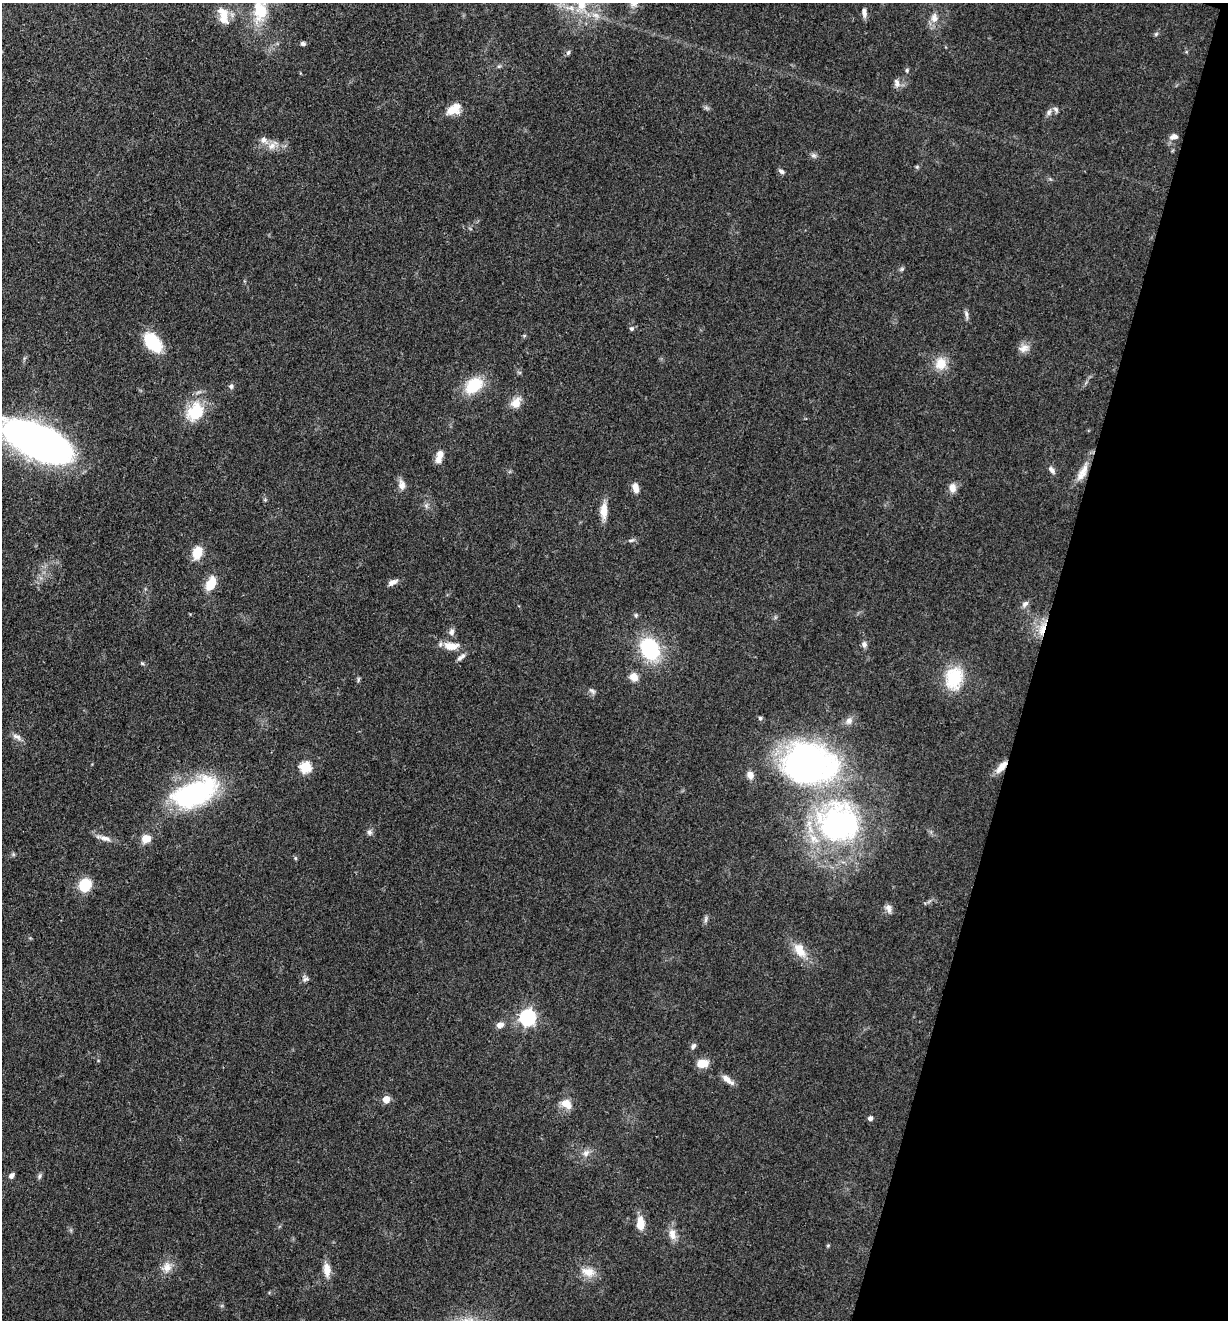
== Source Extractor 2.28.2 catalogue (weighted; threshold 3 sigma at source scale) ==
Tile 8 of 4 x 4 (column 4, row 2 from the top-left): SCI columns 3937-5162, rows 2638-3955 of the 5294 x 5274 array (HDU 1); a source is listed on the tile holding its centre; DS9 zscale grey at full resolution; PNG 1230 x 1322 px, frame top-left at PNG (2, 3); no overlay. Shown black and unused: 16% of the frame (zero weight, under 3 of 4 exposures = <1% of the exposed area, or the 3 px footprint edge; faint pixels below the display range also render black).
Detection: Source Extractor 2.28.2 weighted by HDU 2 'WHT'; one run over the whole footprint, this tile lists its part. Background 0.0742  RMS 0.0056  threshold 0.025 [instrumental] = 3 sigma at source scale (4.5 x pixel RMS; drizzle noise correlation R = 1.50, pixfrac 1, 0.05/0.05 arcsec/px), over >= 5 px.
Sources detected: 88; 3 inside a brighter listed object's ellipse — not listed separately; the other 85 listed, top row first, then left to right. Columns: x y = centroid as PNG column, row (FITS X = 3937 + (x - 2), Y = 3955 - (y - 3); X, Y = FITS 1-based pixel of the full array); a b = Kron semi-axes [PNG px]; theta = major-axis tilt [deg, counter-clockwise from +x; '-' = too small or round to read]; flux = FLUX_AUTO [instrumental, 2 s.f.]
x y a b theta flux
582 4 16 12 83 9.6
260 11 21 12 86 24
864 12 12 5 -81 2.4
223 16 23 11 -75 8.8
934 18 14 9 -85 4.6
1156 34 7 4 45 0.87
303 43 6 5 - 1.3
907 70 6 4 -84 0.85
897 83 13 8 -78 2.7
454 109 17 11 33 8.5
1056 109 9 5 -46 1.5
1049 112 10 5 68 1.9
1174 137 10 7 8 2.7
264 140 10 9 - 3.1
272 146 12 9 40 4.1
781 171 9 5 -29 1.6
966 314 12 5 -78 1.8
632 328 6 5 - 1.2
153 342 20 12 -52 26
1024 348 16 10 16 4.1
941 363 13 12 - 9.9
474 385 21 14 37 19
231 386 7 6 - 1.4
516 403 13 10 47 6.3
195 412 20 15 53 22
37 441 55 23 -25 370
440 454 13 9 76 3.6
1051 470 11 6 -53 2.2
1083 471 23 9 59 6.9
402 485 13 8 -81 3.7
636 488 11 7 -80 4.2
952 488 12 9 -78 4
604 511 20 9 89 6.7
631 540 8 4 8 1.1
197 552 13 9 74 11
392 582 11 6 28 3
211 584 17 10 62 9.8
1025 604 10 6 38 2
636 615 6 5 - 0.89
1042 629 20 8 70 7.3
452 632 9 7 85 2.3
864 644 7 6 - 2.1
451 646 19 10 -2 7.6
650 649 20 16 -61 46
461 657 13 5 35 2
142 663 6 4 -43 0.74
634 677 9 9 - 5
954 678 15 11 78 33
358 679 8 3 77 0.78
592 691 10 5 -39 1.5
760 718 5 5 - 1.1
849 721 9 8 - 3
17 737 13 6 -19 2.5
807 763 47 37 -6 220
305 767 6 6 - 40
1002 767 18 7 48 5.7
750 775 10 8 -77 3.3
195 793 48 24 23 86
838 823 54 52 4 140
369 832 8 6 -47 1.7
104 838 22 6 -15 3.8
146 839 9 8 - 7.1
295 858 6 4 -71 0.69
85 885 12 11 - 17
889 908 12 7 -73 2.7
706 919 11 4 85 1.4
800 949 18 11 -64 9.7
305 979 8 6 17 1.6
528 1017 7 7 - 170
500 1025 9 7 18 3
693 1046 7 5 51 1.6
702 1063 13 9 5 6.5
727 1080 16 6 -37 4.3
386 1099 5 5 - 9.2
566 1103 13 10 10 5.3
870 1118 5 4 - 2.4
586 1153 11 7 45 2.8
11 1176 8 6 46 1.8
39 1176 8 5 71 1.2
641 1223 17 9 -88 7.3
672 1233 12 10 -58 4.5
828 1245 5 3 - 0.58
167 1267 15 12 63 5.7
327 1270 16 8 -85 6.1
588 1272 18 12 -14 7.3
Overlapping masked pixels (flux is a lower limit): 2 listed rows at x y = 1042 629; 1002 767
Isophote crosses this tile's border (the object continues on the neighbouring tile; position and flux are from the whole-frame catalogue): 3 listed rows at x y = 582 4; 260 11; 37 441